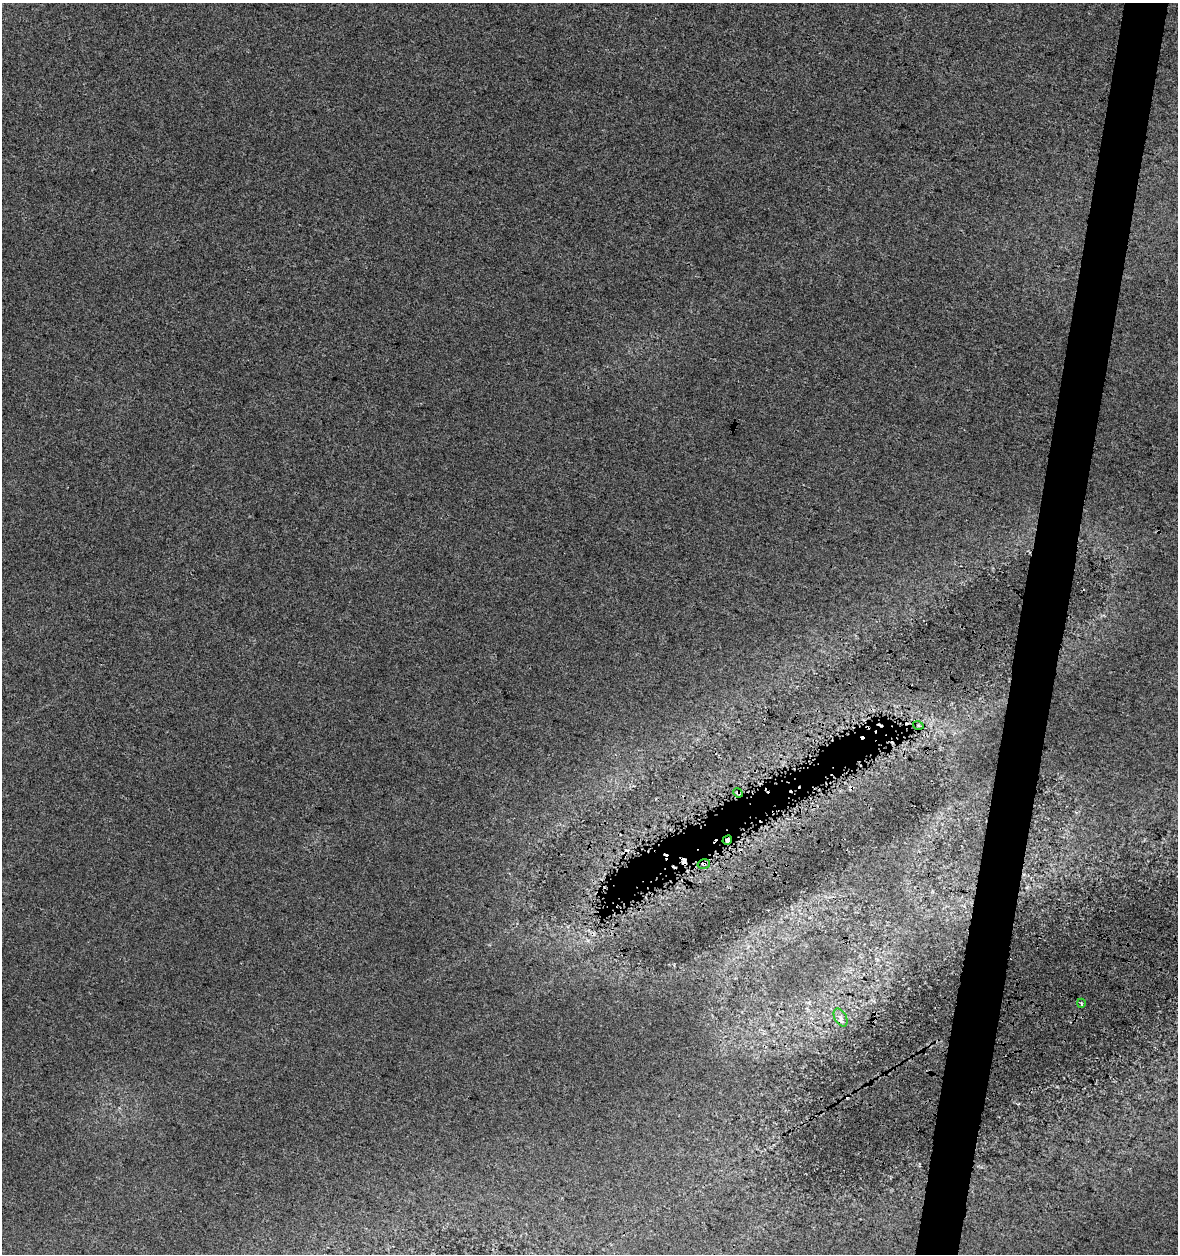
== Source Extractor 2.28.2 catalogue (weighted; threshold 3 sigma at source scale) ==
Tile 10 of 4 x 4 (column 2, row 3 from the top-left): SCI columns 1462-2637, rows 1253-2504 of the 5213 x 5018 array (HDU 1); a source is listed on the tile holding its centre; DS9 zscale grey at full resolution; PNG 1180 x 1256 px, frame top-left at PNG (2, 3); each listed source drawn as its Kron ellipse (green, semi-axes under 4 px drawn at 4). Shown black and unused: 5% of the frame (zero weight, under 3 of 4 exposures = <1% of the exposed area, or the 3 px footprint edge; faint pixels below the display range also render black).
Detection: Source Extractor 2.28.2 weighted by HDU 2 'WHT'; one run over the whole footprint, this tile lists its part. Background 0.0176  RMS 0.0039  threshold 0.0177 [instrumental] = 3 sigma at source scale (4.5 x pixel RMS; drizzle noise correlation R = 1.50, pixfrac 1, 0.0396/0.0396 arcsec/px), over >= 5 px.
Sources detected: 10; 4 cosmic-ray / hot-pixel residue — neither listed nor drawn; the other 6 listed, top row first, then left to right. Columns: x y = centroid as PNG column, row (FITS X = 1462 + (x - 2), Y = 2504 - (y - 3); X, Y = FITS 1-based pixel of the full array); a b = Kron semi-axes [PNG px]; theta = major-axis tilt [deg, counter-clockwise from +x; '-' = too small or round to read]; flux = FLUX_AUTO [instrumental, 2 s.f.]
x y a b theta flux
918 725 5 3 - 0.43
738 793 5 4 - 0.56
727 840 5 4 - 1.1
704 864 6 4 17 0.79
1081 1003 4 3 - 0.4
840 1017 9 6 -61 1.6
Overlapping masked pixels (flux is a lower limit): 4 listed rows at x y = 738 793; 727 840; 704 864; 840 1017